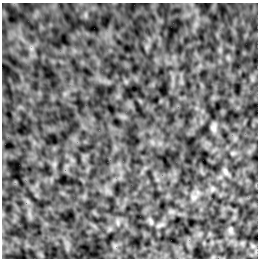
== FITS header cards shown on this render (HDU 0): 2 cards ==
NAXIS1  =                  256 /Number of positions along axis 1
NAXIS2  =                  256 /Number of positions along axis 2

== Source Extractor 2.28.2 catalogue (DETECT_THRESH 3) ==
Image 256 x 256 px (HDU 0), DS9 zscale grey, 1 PNG px = 1 image px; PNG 260 x 260 px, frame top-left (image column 1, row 256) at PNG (2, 3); no overlay
Background -1.59e-04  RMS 0.0035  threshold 0.0104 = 3 sigma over >= 5 px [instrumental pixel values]
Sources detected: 5; all 5 listed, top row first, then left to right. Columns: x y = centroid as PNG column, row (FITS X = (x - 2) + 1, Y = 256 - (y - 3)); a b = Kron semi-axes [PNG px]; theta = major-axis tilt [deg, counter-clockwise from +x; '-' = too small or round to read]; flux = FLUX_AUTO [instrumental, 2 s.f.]
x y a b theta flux
214 128 10 7 90 0.77
225 171 11 6 -65 0.66
194 197 9 8 - 1.1
151 222 9 5 -64 0.52
230 230 10 5 -86 0.67